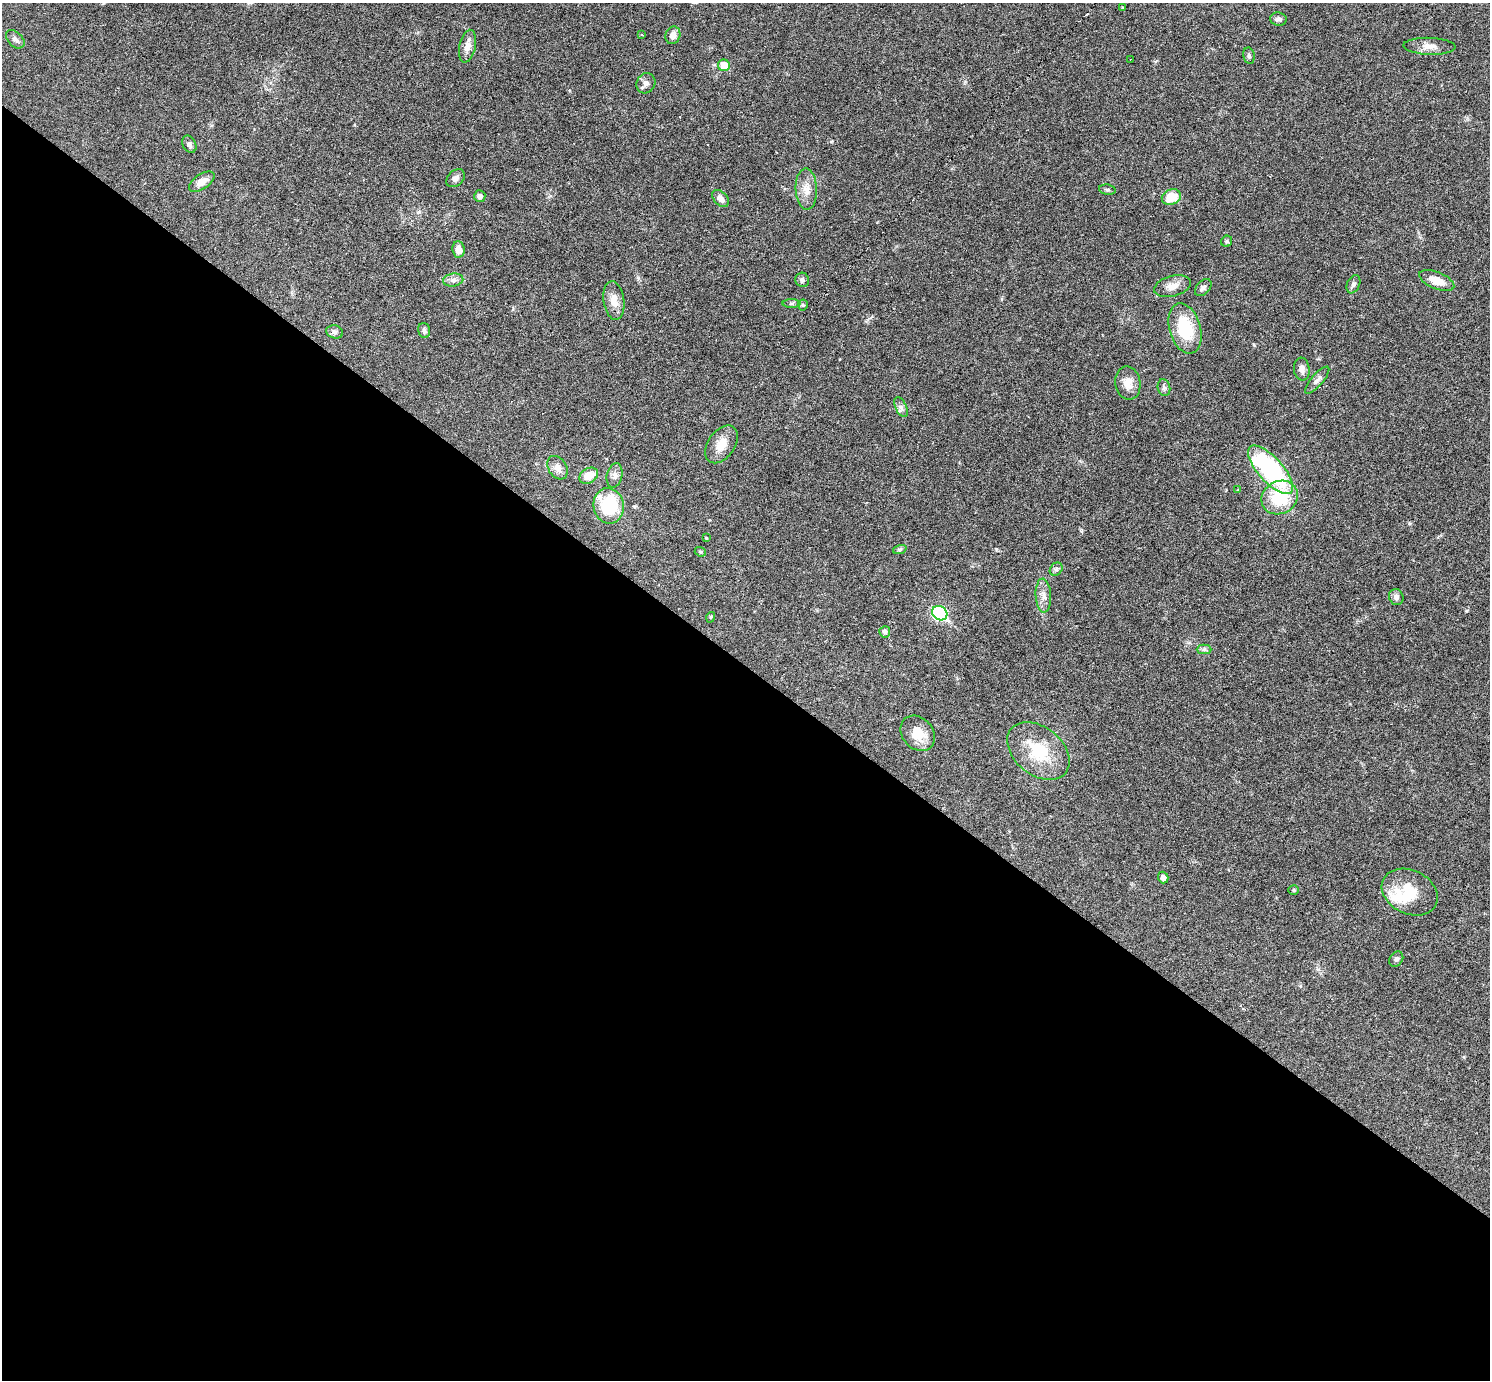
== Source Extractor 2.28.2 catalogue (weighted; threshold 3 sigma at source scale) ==
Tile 14 of 4 x 4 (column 2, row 4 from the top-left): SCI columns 1490-2977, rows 294-1671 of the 5953 x 5957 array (HDU 1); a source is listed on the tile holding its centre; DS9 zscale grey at full resolution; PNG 1492 x 1382 px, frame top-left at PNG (2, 3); each listed source drawn as its Kron ellipse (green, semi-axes under 4 px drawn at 4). Shown black and unused: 52% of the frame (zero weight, under 3 of 6 exposures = <1% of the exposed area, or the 3 px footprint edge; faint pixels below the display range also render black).
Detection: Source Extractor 2.28.2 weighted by HDU 2 'WHT'; one run over the whole footprint, this tile lists its part. Background 0.0199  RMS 0.0021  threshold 0.00846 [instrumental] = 3 sigma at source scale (4.09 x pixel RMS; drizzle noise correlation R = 1.36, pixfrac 0.8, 0.05/0.05 arcsec/px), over >= 5 px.
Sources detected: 65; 2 cosmic-ray / hot-pixel residue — neither listed nor drawn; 1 inside a brighter listed object's ellipse — not listed separately; the other 62 listed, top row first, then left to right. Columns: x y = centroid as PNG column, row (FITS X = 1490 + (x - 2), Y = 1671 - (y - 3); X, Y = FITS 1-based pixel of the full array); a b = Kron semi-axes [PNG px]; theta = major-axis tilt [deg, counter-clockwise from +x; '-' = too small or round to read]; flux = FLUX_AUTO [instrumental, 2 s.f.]
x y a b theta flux
1123 7 3 2 - 0.23
1278 19 8 6 -7 0.63
642 35 3 3 - 0.31
673 35 9 7 71 1.4
15 39 11 7 -45 0.71
467 46 16 8 78 1.6
1429 46 26 8 -2 1.8
1249 56 8 5 -80 0.43
1131 59 3 2 - 0.19
724 65 6 6 - 3.3
646 83 10 9 - 0.93
189 144 9 6 -63 0.6
456 178 10 7 43 0.83
202 182 14 7 34 1.7
806 189 20 11 -87 2.3
1107 190 8 5 -9 0.37
480 196 6 5 - 0.62
1171 197 10 7 19 4.1
721 198 10 6 -48 1.1
1227 241 6 5 - 0.33
458 249 8 6 -82 1.6
453 280 10 6 9 0.77
802 280 7 7 - 0.57
1437 281 18 8 -22 2.8
1353 284 9 6 66 0.55
1172 286 19 10 15 1.9
1203 288 10 6 47 0.71
614 301 19 10 -82 2.1
792 303 9 4 0 0.36
803 305 5 5 - 0.25
1185 328 26 15 -74 8.8
424 330 8 6 -75 0.58
335 332 8 6 -15 0.54
1302 369 11 8 -83 1
1317 380 17 6 49 0.9
1128 383 17 12 -79 2.2
1164 388 8 6 -75 0.54
901 407 10 5 -65 0.68
721 444 21 13 55 2.8
557 468 12 9 -58 1.4
1270 470 31 12 -48 27
615 475 12 8 78 0.92
589 476 10 7 30 2.7
1238 490 4 4 - 0.15
1280 497 19 16 29 8.8
609 506 18 15 -79 11
706 538 3 3 - 0.15
900 549 7 4 18 0.35
700 552 6 4 -21 0.28
1056 569 7 5 47 0.48
1043 596 17 7 -87 1.4
1396 597 8 7 - 0.82
940 613 8 6 -35 27
711 617 5 3 - 0.18
885 632 5 5 - 0.66
1204 649 7 4 0 0.44
918 733 19 15 -49 3.9
1038 751 35 24 -39 8.7
1163 878 6 5 - 0.82
1294 890 5 4 - 0.29
1410 892 29 21 -26 6.7
1396 959 8 6 52 0.54
Unlisted compact peaks at least as high as the median listed source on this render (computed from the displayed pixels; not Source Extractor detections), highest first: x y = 996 549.